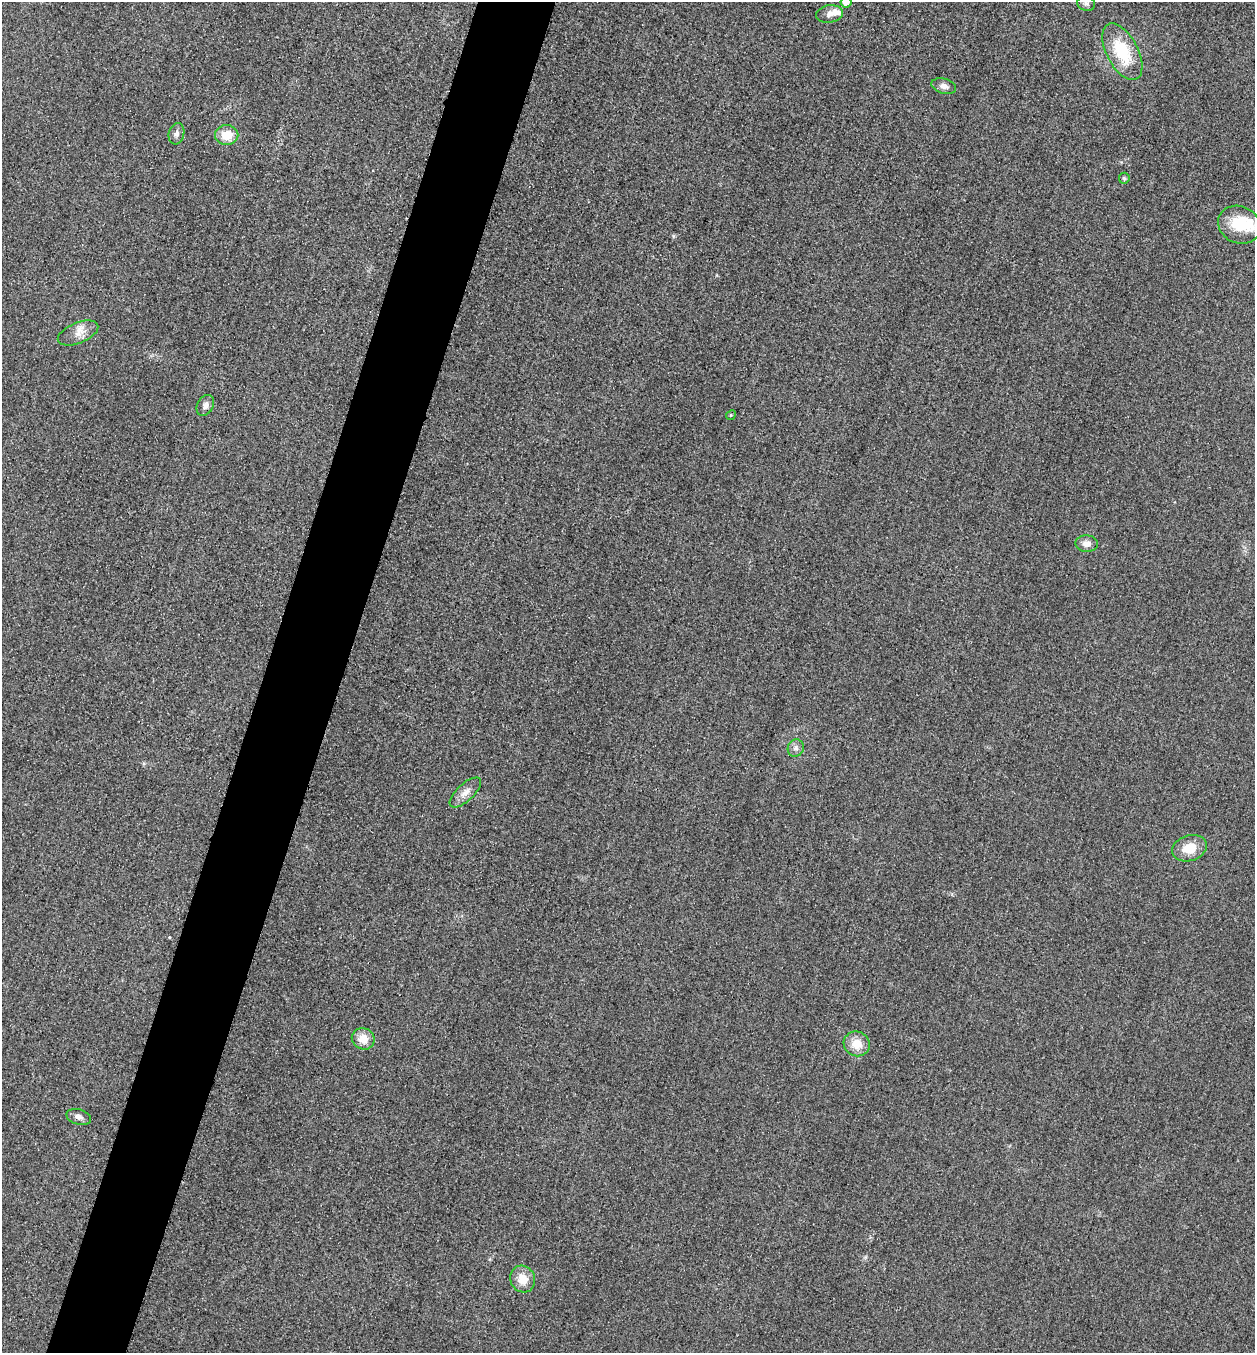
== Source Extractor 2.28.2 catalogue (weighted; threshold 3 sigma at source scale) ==
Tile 7 of 4 x 4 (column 3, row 2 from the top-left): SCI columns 2668-3920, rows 2725-4075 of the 5463 x 5449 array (HDU 1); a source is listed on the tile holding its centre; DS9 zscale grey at full resolution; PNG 1257 x 1355 px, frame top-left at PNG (2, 2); each listed source drawn as its Kron ellipse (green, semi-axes under 4 px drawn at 4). Shown black and unused: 6% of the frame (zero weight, under 3 of 4 exposures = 3% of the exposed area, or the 3 px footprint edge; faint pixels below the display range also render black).
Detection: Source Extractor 2.28.2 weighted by HDU 2 'WHT'; one run over the whole footprint, this tile lists its part. Background 0.0773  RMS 0.017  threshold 0.0764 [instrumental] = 3 sigma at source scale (4.5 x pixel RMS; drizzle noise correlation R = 1.50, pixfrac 1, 0.05/0.05 arcsec/px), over >= 5 px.
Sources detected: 22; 1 inside a brighter object's white glare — neither listed nor drawn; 1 inside a brighter listed object's ellipse — not listed separately; the other 20 listed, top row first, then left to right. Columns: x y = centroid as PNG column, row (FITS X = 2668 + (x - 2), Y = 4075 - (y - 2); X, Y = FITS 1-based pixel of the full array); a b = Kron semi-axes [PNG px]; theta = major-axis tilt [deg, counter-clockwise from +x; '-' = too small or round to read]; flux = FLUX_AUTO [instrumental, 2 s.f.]
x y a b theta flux
846 2 5 5 - 17
1086 3 9 7 -14 5.7
830 14 13 9 8 11
1122 52 31 15 -62 81
944 86 12 7 -15 8.7
176 134 11 7 75 6.9
227 135 12 10 0 30
1124 178 5 5 - 2.6
1239 225 22 18 -24 62
78 333 21 10 22 18
205 405 11 8 61 8.2
731 415 5 4 - 1.8
1087 544 11 8 -2 12
796 748 9 8 - 6.6
465 792 20 8 43 14
1189 848 18 12 17 34
363 1039 12 10 -29 24
857 1044 13 12 - 26
79 1117 12 7 -16 7.9
523 1279 14 12 -63 27
Isophote crosses this tile's border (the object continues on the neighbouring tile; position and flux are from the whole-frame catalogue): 1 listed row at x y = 846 2